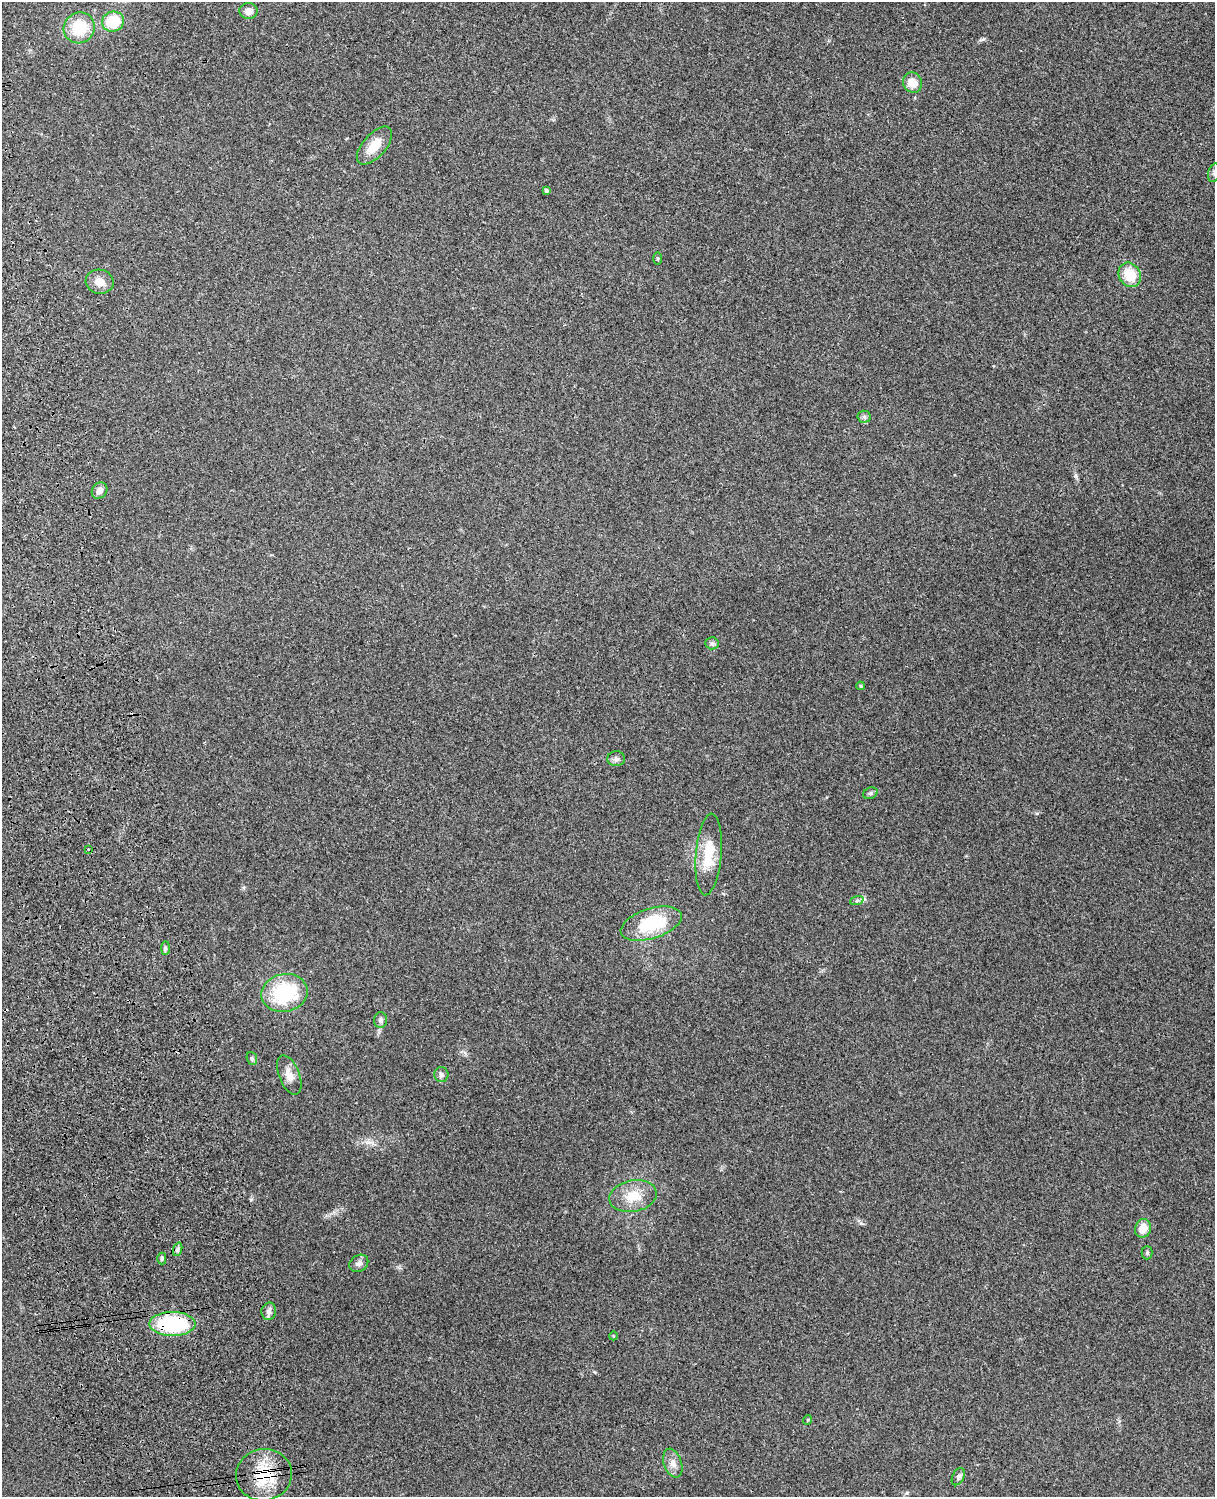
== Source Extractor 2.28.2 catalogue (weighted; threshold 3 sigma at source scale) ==
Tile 7 of 4 x 3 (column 3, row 2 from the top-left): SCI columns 2544-3756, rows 1661-3155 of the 5089 x 4928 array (HDU 1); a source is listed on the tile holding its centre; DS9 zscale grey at full resolution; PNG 1217 x 1499 px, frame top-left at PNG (2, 2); each listed source drawn as its Kron ellipse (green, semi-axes under 4 px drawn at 4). Shown black and unused: <1% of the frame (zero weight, under 3 of 4 exposures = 6% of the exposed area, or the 3 px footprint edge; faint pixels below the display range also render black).
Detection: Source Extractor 2.28.2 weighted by HDU 2 'WHT'; one run over the whole footprint, this tile lists its part. Background 0.29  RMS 0.0094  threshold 0.0423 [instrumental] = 3 sigma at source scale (4.5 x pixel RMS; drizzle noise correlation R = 1.50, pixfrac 1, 0.05/0.05 arcsec/px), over >= 5 px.
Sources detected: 39; all 39 listed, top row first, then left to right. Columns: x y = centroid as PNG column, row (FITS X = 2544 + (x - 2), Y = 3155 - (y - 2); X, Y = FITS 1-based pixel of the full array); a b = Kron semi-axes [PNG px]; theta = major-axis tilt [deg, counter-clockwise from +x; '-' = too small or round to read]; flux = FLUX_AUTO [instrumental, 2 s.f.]
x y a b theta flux
248 11 9 8 - 6
113 22 11 10 - 31
79 28 16 15 - 32
912 83 10 9 - 12
374 146 23 11 49 17
1214 173 9 6 72 3.2
546 190 4 4 - 2.1
658 258 6 3 -89 1.1
1130 275 13 10 -58 24
100 282 14 12 -13 9.3
864 417 6 6 - 2.1
100 491 9 7 54 5
712 643 6 6 - 2.1
860 686 4 3 - 1.1
616 759 9 7 -3 3
870 793 7 5 21 1.7
88 849 3 2 - 0.79
709 854 41 13 85 27
857 900 7 4 20 1.6
651 924 32 15 18 56
165 948 7 4 89 1.9
284 993 23 19 11 66
381 1020 8 6 88 2.9
252 1058 6 5 - 1.6
289 1075 21 10 -68 9.5
441 1075 7 7 - 2.6
633 1196 24 15 11 21
1143 1228 9 7 73 12
178 1249 7 4 70 1.8
1147 1253 6 5 - 1.5
162 1258 6 4 90 1.7
359 1263 10 8 33 3.7
269 1311 8 7 - 3.9
173 1324 23 12 0 85
613 1336 4 3 - 0.67
807 1420 5 3 - 0.75
673 1463 15 9 -72 6.4
264 1475 28 26 12 38
958 1477 9 6 63 2.4
Overlapping masked pixels (flux is a lower limit): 2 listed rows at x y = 173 1324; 264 1475
Isophote crosses this tile's border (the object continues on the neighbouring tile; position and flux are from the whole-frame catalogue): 2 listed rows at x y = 113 22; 1214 173
Unlisted compact peaks at least as high as the median listed source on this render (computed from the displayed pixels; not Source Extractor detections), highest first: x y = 861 1223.